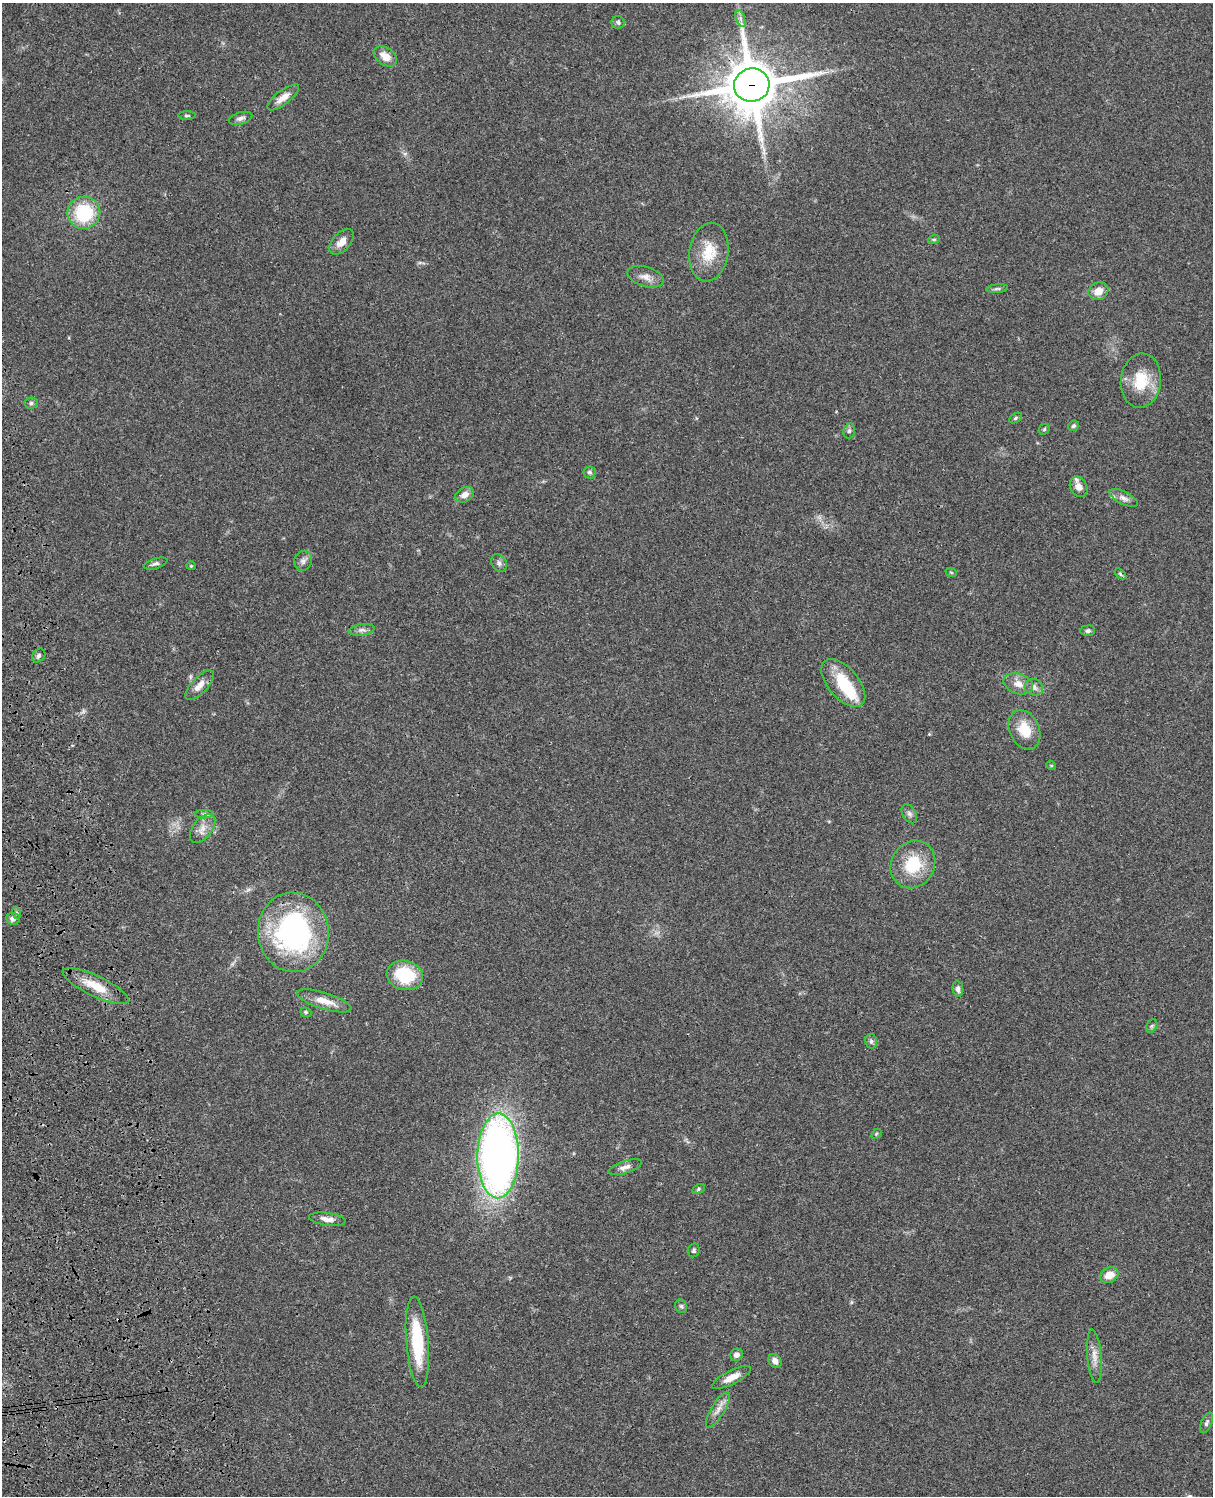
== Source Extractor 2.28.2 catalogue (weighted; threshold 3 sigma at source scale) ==
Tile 7 of 4 x 3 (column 3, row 2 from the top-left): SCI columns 2543-3753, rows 1771-3264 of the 5084 x 4921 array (HDU 1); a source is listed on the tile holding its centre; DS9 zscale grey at full resolution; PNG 1215 x 1498 px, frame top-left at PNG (2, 3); each listed source drawn as its Kron ellipse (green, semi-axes under 4 px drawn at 4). Shown black and unused: <1% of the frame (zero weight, under 3 of 4 exposures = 6% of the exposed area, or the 3 px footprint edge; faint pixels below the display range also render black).
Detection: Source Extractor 2.28.2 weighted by HDU 2 'WHT'; one run over the whole footprint, this tile lists its part. Background 0.0745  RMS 0.0057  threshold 0.0258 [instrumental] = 3 sigma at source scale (4.5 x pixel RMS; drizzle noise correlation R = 1.50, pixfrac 1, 0.05/0.05 arcsec/px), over >= 5 px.
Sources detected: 69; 1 inside a brighter listed object's ellipse — not listed separately; the other 68 listed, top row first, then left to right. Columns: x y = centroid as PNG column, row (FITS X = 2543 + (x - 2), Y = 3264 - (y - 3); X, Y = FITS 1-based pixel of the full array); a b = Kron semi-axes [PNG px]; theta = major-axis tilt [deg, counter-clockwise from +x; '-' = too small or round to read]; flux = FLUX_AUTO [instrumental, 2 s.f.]
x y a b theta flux
740 18 9 4 -71 1.6
618 22 6 6 - 1.4
385 57 13 8 -35 6.4
752 85 18 16 14 3100
283 97 19 7 37 5.7
187 116 9 3 0 0.86
240 118 12 6 17 2
84 213 16 16 - 31
934 239 6 4 18 0.71
342 242 15 9 47 5.3
709 252 29 19 81 15
646 277 19 10 -17 4.6
997 289 11 4 5 1.3
1098 291 10 8 27 5.7
1141 381 27 20 84 19
31 403 6 5 - 1.3
1015 418 7 4 29 0.91
1073 426 6 5 - 1.1
1044 429 6 5 - 0.84
849 431 8 5 74 1.4
590 472 6 6 - 1.4
1079 487 10 8 -63 4
465 495 10 7 28 3.7
1124 498 15 6 -27 2.9
303 561 10 9 - 2.4
499 563 9 7 -55 1.9
156 564 12 5 18 1.8
191 566 4 4 - 0.6
951 572 6 3 -19 0.59
1120 574 7 4 -37 0.86
362 630 13 5 9 2.2
1088 631 7 5 5 1.4
39 655 7 6 - 1.4
843 683 29 15 -50 22
1018 684 15 10 -16 5.3
200 685 19 8 47 5.2
1034 687 9 8 - 2.5
1024 730 20 14 -65 13
1051 765 5 3 - 0.54
204 814 10 4 0 1.4
909 814 10 6 -59 1.9
203 828 17 9 53 5.3
913 864 24 21 58 22
17 913 6 4 -70 0.88
13 919 7 6 - 2.4
293 932 40 35 -85 110
405 975 18 14 -14 27
96 986 36 10 -25 13
958 989 8 5 -81 2
324 1001 28 8 -17 8.3
306 1012 6 4 -21 0.77
1152 1026 7 5 59 1
871 1041 7 6 - 1.3
876 1134 6 4 47 0.73
498 1156 42 20 89 370
625 1167 17 6 18 3.1
698 1189 7 4 29 0.9
327 1219 18 6 -8 4.2
694 1250 7 5 69 1.1
1109 1275 9 7 27 7.1
681 1306 7 5 -62 1.2
417 1342 45 11 -85 31
737 1355 6 6 - 2.3
1094 1356 27 7 -85 5.4
775 1361 7 6 - 3.1
731 1377 21 7 27 6.3
718 1410 20 6 59 4.5
1206 1423 11 5 67 1.4
Overlapping masked pixels (flux is a lower limit): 3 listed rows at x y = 752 85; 17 913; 293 932